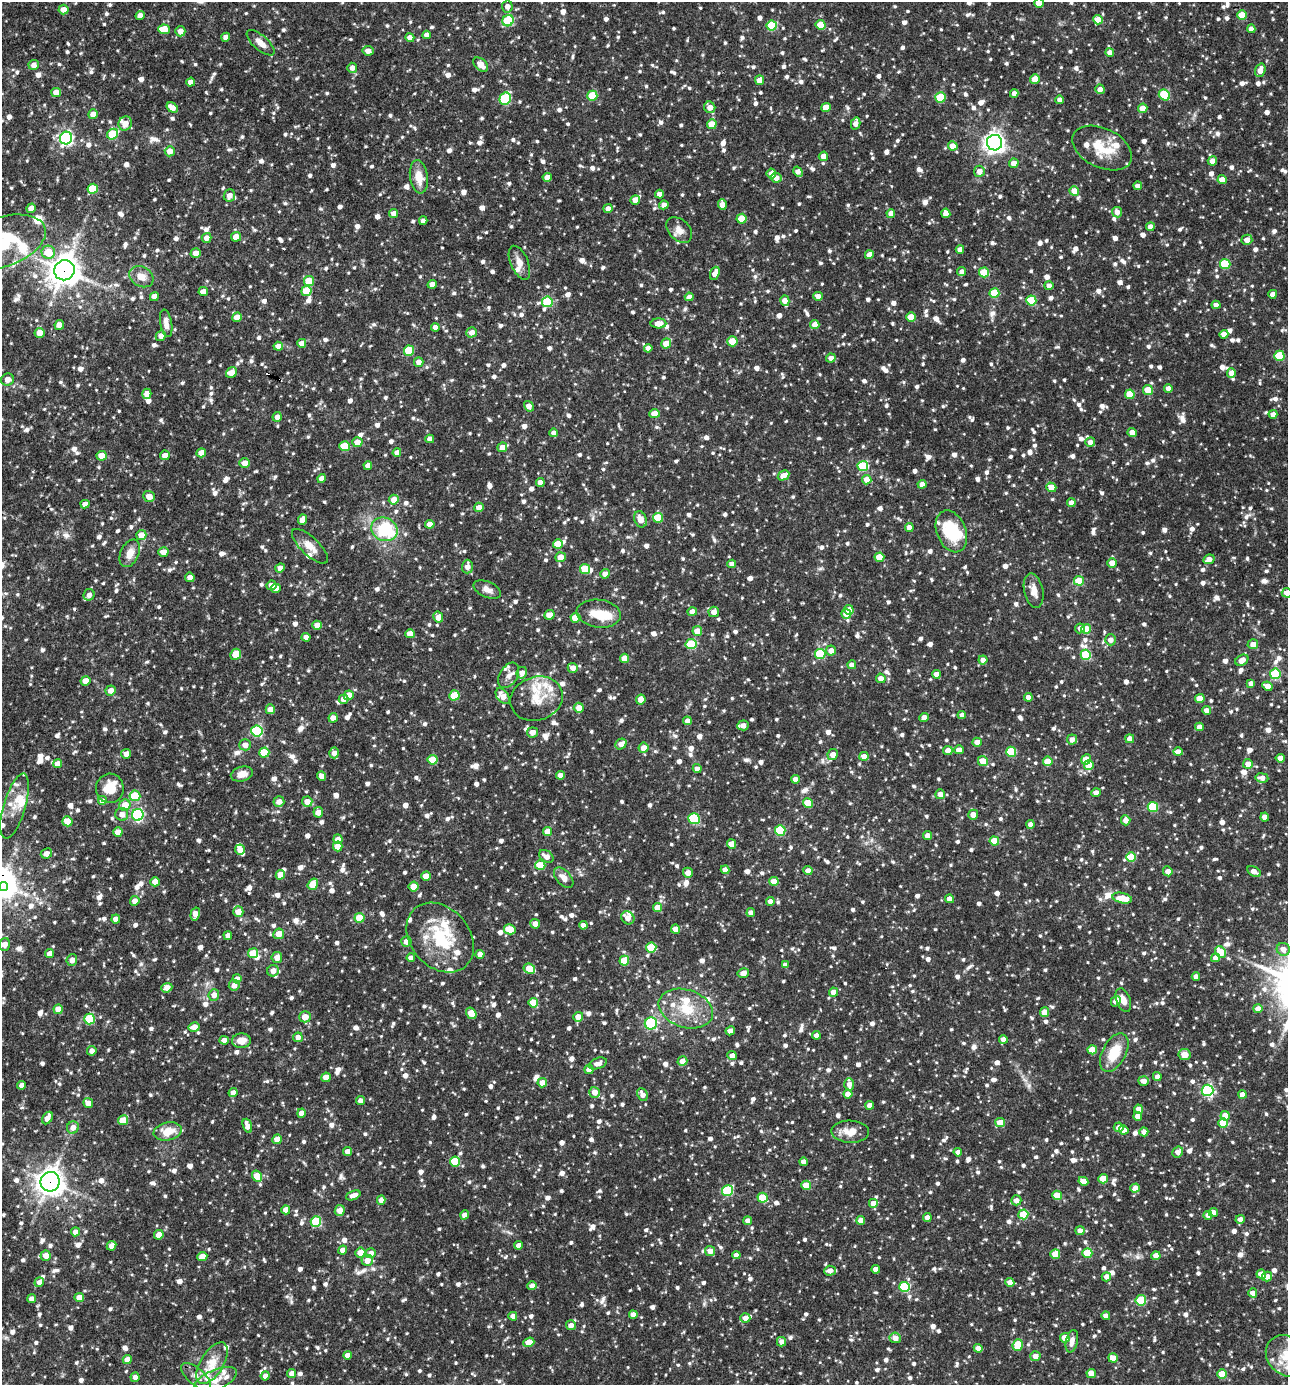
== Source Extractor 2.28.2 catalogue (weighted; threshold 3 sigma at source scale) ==
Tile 11 of 4 x 4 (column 3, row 3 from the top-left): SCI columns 2842-4127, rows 1385-2767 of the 5550 x 5536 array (HDU 1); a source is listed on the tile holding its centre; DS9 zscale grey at full resolution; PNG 1290 x 1387 px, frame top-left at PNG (2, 2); each listed source drawn as its Kron ellipse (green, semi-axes under 4 px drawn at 4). Shown black and unused: <1% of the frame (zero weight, under 3 of 4 exposures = <1% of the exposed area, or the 3 px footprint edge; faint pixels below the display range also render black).
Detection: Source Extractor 2.28.2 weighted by HDU 2 'WHT'; one run over the whole footprint, this tile lists its part. Background 0.0847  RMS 0.0039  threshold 0.0178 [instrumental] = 3 sigma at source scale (4.5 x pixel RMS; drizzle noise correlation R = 1.50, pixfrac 1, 0.05/0.05 arcsec/px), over >= 5 px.
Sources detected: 1915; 3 inside a brighter object's white glare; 3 cosmic-ray / hot-pixel residue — neither listed nor drawn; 59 inside a brighter listed object's ellipse — not listed separately; of the other 1850, all 500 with FLUX_AUTO >= 2.44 (the completeness limit of this list) listed and drawn (1350 fainter detections not listed), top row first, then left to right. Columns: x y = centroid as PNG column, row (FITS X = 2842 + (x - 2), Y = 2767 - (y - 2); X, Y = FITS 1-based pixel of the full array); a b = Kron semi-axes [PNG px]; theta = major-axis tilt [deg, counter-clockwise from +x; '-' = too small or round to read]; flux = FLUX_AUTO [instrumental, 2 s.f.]
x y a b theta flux
1039 3 5 4 - 7.2
507 6 6 5 - 2.9
64 9 5 5 - 2.8
140 15 5 4 - 2.7
1242 15 5 4 - 8.7
1098 20 5 4 - 4.4
508 21 6 5 - 22
821 25 5 5 - 9.5
772 26 5 5 - 19
164 29 6 5 - 6.9
1251 29 4 4 - 2.5
180 31 5 5 - 3.4
427 35 4 4 - 2.8
226 37 4 4 - 3
410 37 4 4 - 2.7
260 43 17 7 -42 3.3
368 51 5 5 - 2.5
1110 52 4 4 - 2.7
34 65 5 5 - 2.5
481 65 9 5 -43 4.1
352 68 5 5 - 2.4
1260 70 7 5 72 3.9
1035 79 5 5 - 4.6
760 80 5 4 - 4
191 82 5 4 - 2.8
1100 89 5 4 - 2.6
56 93 5 4 - 4.7
1014 94 4 4 - 2.6
1164 95 6 5 - 19
592 96 5 5 - 16
940 98 5 5 - 16
505 99 6 5 - 28
1060 100 4 4 - 2.9
172 107 6 4 -33 4.2
710 107 6 5 - 3.1
826 107 4 4 - 7.4
1143 108 5 4 - 3.9
93 114 5 5 - 3.9
856 123 6 4 75 3.2
125 124 7 6 - 3.8
712 124 5 5 - 7.1
113 134 6 5 - 14
66 138 6 6 - 88
994 143 8 7 - 230
953 146 4 4 - 5.5
1102 148 32 19 -26 13
170 151 5 5 - 3.8
823 156 5 4 - 2.9
1212 161 4 4 - 3.4
1014 163 5 4 - 3
979 171 5 5 - 3.1
798 172 5 4 - 2.9
771 173 5 4 - 2.5
419 177 17 9 -81 6.2
547 177 4 4 - 3.4
776 178 5 5 - 2.6
1222 180 4 4 - 4.4
1138 186 4 4 - 2.6
93 189 5 5 - 15
1074 191 5 5 - 6.3
659 194 4 4 - 2.5
229 195 6 5 - 3.1
635 200 5 4 - 3.5
664 205 5 4 - 2.5
722 205 5 4 - 3.8
31 208 5 4 - 3.4
608 209 4 4 - 2.8
1117 212 5 5 - 2.8
394 213 4 4 - 2.6
891 213 4 4 - 2.8
946 213 5 4 - 3.5
742 219 5 5 - 6.6
423 221 4 4 - 2.6
1150 227 4 4 - 2.6
679 230 15 10 -44 3.4
236 237 5 4 - 5.4
207 238 5 4 - 2.8
1247 240 5 5 - 3.6
2 242 46 24 19 32
960 249 4 4 - 2.5
48 252 7 6 - 8.4
196 253 5 4 - 3
869 255 4 4 - 3.4
519 263 18 9 -67 3.4
1225 264 5 5 - 19
64 270 10 10 - 590
962 272 4 4 - 2.7
984 272 5 5 - 11
715 273 7 4 70 3.5
141 277 12 10 -30 4.3
309 281 5 5 - 10
432 284 4 4 - 3.1
1049 285 4 4 - 2.5
306 291 5 5 - 12
203 292 4 4 - 3.7
994 293 5 5 - 15
1273 294 4 4 - 3.2
154 296 4 4 - 2.9
818 296 4 4 - 3.5
689 297 4 4 - 2.5
1031 300 5 5 - 19
785 301 5 4 - 3.9
547 302 5 5 - 22
1216 305 4 4 - 2.7
237 317 5 4 - 5
911 317 5 4 - 7.5
166 323 14 6 -80 3
658 323 8 5 1 4.6
59 325 5 4 - 3.5
815 325 4 4 - 3.4
435 327 4 4 - 2.7
472 332 5 5 - 2.8
39 333 5 5 - 4
1224 334 4 4 - 2.6
161 336 5 5 - 2.7
732 341 5 5 - 8
302 343 4 4 - 2.9
666 343 5 4 - 7.1
278 346 5 4 - 2.9
648 348 4 4 - 2.7
409 351 5 5 - 17
1279 356 5 5 - 16
831 358 5 4 - 2.7
419 362 5 4 - 2.7
231 372 6 5 - 5.8
1231 373 5 4 - 3.2
8 380 6 6 - 3.2
1168 388 4 4 - 2.8
1148 390 5 5 - 8.7
147 394 5 4 - 3.1
1130 394 5 4 - 9.5
529 406 6 4 -58 3.1
655 414 5 4 - 6.2
1273 414 4 4 - 2.8
277 417 5 4 - 2.5
1132 432 4 4 - 4.1
554 433 4 4 - 2.7
430 439 4 4 - 2.5
357 442 5 5 - 3.6
1090 442 5 5 - 2.9
344 446 5 5 - 12
502 447 5 4 - 3.3
397 452 4 4 - 2.7
201 453 5 4 - 4.1
165 455 5 5 - 2.7
102 456 5 5 - 6
245 463 5 5 - 3.7
368 466 4 4 - 2.7
863 466 5 5 - 21
784 475 6 4 30 4.1
322 478 4 4 - 2.5
867 480 4 4 - 4.6
540 482 4 4 - 2.6
922 484 4 4 - 2.7
1051 487 5 4 - 5.7
149 496 6 5 - 4.1
394 500 5 5 - 4.6
1071 503 4 4 - 2.7
85 504 4 4 - 2.6
479 507 5 4 - 3.4
658 518 5 5 - 13
640 519 8 6 -68 3.6
302 520 5 4 - 3.5
430 524 4 4 - 3.4
909 527 4 4 - 3.1
384 529 13 11 -24 27
951 531 22 14 -68 17
141 535 5 5 - 4.7
558 544 5 5 - 9.9
310 546 23 9 -44 4.8
163 552 5 5 - 3.2
130 553 14 9 66 4.7
560 557 5 5 - 4
879 557 5 4 - 8.1
1209 559 6 4 27 3.1
1112 563 5 5 - 4.4
732 564 4 4 - 2.7
467 567 7 5 87 2.9
280 568 5 4 - 2.7
585 569 5 5 - 12
605 574 4 4 - 3.1
190 577 5 4 - 2.8
1079 581 5 4 - 9
271 585 5 5 - 3.3
276 588 5 4 - 2.9
487 589 14 8 -24 2.9
1034 591 17 9 -78 4.5
1287 593 5 5 - 3.9
89 595 6 5 - 2.5
849 610 5 4 - 6.5
692 612 4 4 - 2.8
714 612 5 5 - 2.8
599 614 22 14 -7 9.1
846 614 5 5 - 3.6
549 615 5 4 - 5
438 617 6 4 -60 3.6
575 618 5 5 - 9.4
317 625 5 4 - 3.9
1080 628 5 5 - 2.5
1086 629 5 4 - 7.8
697 631 5 5 - 5
410 634 4 4 - 4.3
306 637 4 4 - 2.9
1111 640 5 5 - 2.6
691 644 5 5 - 23
1253 644 5 5 - 2.8
831 650 5 5 - 3
236 654 6 5 - 8.6
820 654 5 5 - 21
1086 655 5 5 - 20
624 658 5 4 - 6.4
983 660 4 4 - 2.6
1242 660 7 5 33 3.4
852 665 4 4 - 3.1
573 668 5 5 - 2.8
522 673 6 5 - 2.6
936 674 4 4 - 3.1
1275 674 5 5 - 22
509 675 14 9 59 2.6
881 678 5 4 - 2.8
86 681 5 4 - 5.1
1251 683 4 4 - 2.7
1267 686 5 4 - 3.1
111 690 5 5 - 3
349 695 5 5 - 6.7
454 695 5 5 - 17
503 696 9 5 -51 4.1
1028 697 4 4 - 2.8
1200 698 5 4 - 6.4
343 699 5 4 - 2.4
536 699 27 22 18 10
641 700 5 4 - 3.7
579 708 5 5 - 4.6
270 709 5 4 - 4.2
1206 710 4 4 - 2.6
962 715 4 4 - 2.6
924 717 5 4 - 3.1
333 718 4 4 - 4
687 721 4 4 - 2.9
743 725 6 5 - 3
1199 727 4 4 - 3.3
257 731 5 5 - 42
532 732 5 5 - 3
1072 739 5 5 - 2.7
1130 739 4 4 - 3
977 742 4 4 - 3.3
621 744 6 5 - 3.2
245 745 6 5 - 3
644 748 5 5 - 3.7
959 750 4 4 - 3.5
948 751 4 4 - 4.7
264 752 5 5 - 14
1011 752 5 5 - 19
1178 752 4 4 - 2.9
334 753 5 5 - 2.5
126 754 5 5 - 3
833 755 5 5 - 3.9
864 756 4 4 - 3.8
1280 758 4 4 - 2.8
1086 759 5 4 - 5.9
433 760 5 5 - 11
983 761 5 5 - 5.7
1048 761 5 4 - 8.8
58 764 4 4 - 3.2
1248 764 5 5 - 3.7
1089 765 5 5 - 7.4
697 769 4 4 - 2.6
242 774 11 7 13 3.6
560 775 4 4 - 2.7
322 776 5 4 - 3.1
1262 778 6 4 -8 2.7
795 779 4 4 - 2.8
110 788 15 14 - 7.8
1096 793 4 4 - 2.7
940 794 5 5 - 3
135 796 5 5 - 14
102 801 5 5 - 2.9
307 801 5 5 - 4
279 802 5 5 - 2.9
808 803 5 5 - 9.8
125 805 6 5 - 6.3
15 806 34 11 74 7.1
1153 807 5 5 - 21
318 812 5 5 - 3.5
122 814 6 6 - 2.6
138 815 6 5 - 55
973 815 5 5 - 3.3
1265 817 4 4 - 3.7
694 819 6 5 - 27
1126 820 5 4 - 2.7
67 821 5 5 - 7.6
1030 824 4 4 - 2.6
780 831 5 5 - 24
118 832 5 4 - 4.5
548 832 4 4 - 4.6
927 835 4 4 - 3
338 839 5 4 - 2.9
994 841 5 4 - 11
731 844 5 4 - 4.9
338 846 5 5 - 6.3
240 850 5 5 - 3
46 853 6 4 27 2.9
546 856 8 5 -33 3.3
1131 857 5 5 - 14
540 865 5 5 - 12
725 870 4 4 - 2.8
808 871 4 4 - 2.7
1168 871 5 4 - 2.8
1254 872 7 4 -31 3.4
688 873 5 5 - 3.1
280 875 5 4 - 5.1
426 876 5 4 - 5.9
564 878 12 7 -48 3.1
774 881 5 4 - 5.2
155 882 5 4 - 5
313 884 6 4 55 7.7
3 887 4 4 - 210
414 887 5 5 - 7.3
1122 898 10 5 -13 7.7
949 899 4 4 - 3.1
135 901 5 4 - 3.2
770 901 4 4 - 2.5
657 908 4 4 - 6.1
238 912 5 5 - 4.8
751 913 4 4 - 2.6
195 914 6 4 76 4.2
359 918 5 5 - 11
628 918 7 6 - 3.6
116 919 4 4 - 2.8
535 924 5 5 - 2.8
583 925 4 4 - 2.6
510 929 6 5 - 7.4
675 929 4 4 - 4.2
279 934 5 5 - 5.2
228 935 4 4 - 2.5
440 938 38 29 -48 24
406 942 5 5 - 2.9
5 944 6 5 - 3.5
651 948 5 5 - 14
1283 949 6 6 - 3.4
1221 952 6 5 - 10
253 953 5 5 - 10
50 954 4 4 - 2.8
480 954 4 4 - 3.8
277 958 5 5 - 3.8
411 958 4 4 - 2.8
1216 958 4 4 - 3.1
72 960 6 5 - 2.7
624 961 5 5 - 14
785 965 4 4 - 2.7
529 969 6 4 -28 9.2
273 971 6 5 - 3.7
743 973 6 4 13 2.8
1196 977 4 4 - 2.6
237 979 4 4 - 2.8
234 985 5 5 - 2.9
167 988 5 4 - 3.9
833 992 4 4 - 4
214 995 6 5 - 3.3
1123 1000 12 7 -70 3.4
1116 1001 5 4 - 3.2
533 1003 5 5 - 10
58 1009 5 4 - 5.6
686 1009 28 19 -18 14
1258 1009 4 4 - 3.3
1045 1012 5 4 - 5
471 1013 6 5 - 5.2
305 1017 6 5 - 4.2
578 1017 5 5 - 4.2
89 1019 5 5 - 22
651 1023 6 6 - 30
194 1027 5 4 - 3.3
730 1031 5 4 - 2.9
816 1035 4 4 - 2.9
298 1037 5 5 - 3
1003 1039 4 4 - 2.6
224 1040 4 4 - 2.5
241 1041 9 7 3 4.8
1092 1050 4 4 - 6.6
92 1051 5 4 - 2.5
1114 1053 21 11 62 11
1184 1054 6 5 - 4.1
732 1056 5 4 - 3.4
682 1061 5 5 - 3.2
598 1063 9 5 19 2.5
589 1070 4 4 - 3.8
326 1077 5 4 - 5.4
1157 1077 4 4 - 2.6
1144 1081 5 4 - 3.1
542 1083 5 4 - 3.7
849 1084 6 5 - 2.9
22 1085 4 4 - 2.6
1208 1090 6 5 - 55
595 1092 5 5 - 4.3
233 1093 4 4 - 2.7
848 1094 4 4 - 3.8
1242 1094 4 4 - 3.3
642 1095 6 5 - 2.8
361 1101 4 4 - 3.2
88 1103 5 4 - 4.1
870 1105 4 4 - 3.5
1139 1109 4 4 - 3.2
301 1113 4 4 - 3.1
1138 1116 4 4 - 2.7
1225 1116 5 4 - 4.8
47 1118 7 4 59 3.3
123 1120 5 4 - 7.3
1000 1122 5 4 - 6
1223 1123 5 5 - 9.3
247 1126 7 4 -72 3.1
73 1127 6 6 - 2.8
1119 1127 5 4 - 2.8
1124 1130 4 4 - 2.8
168 1131 14 9 11 7.9
850 1132 19 11 -2 5.7
1144 1132 4 4 - 2.5
277 1139 5 4 - 6.3
347 1151 4 4 - 3.1
958 1152 4 4 - 2.9
1178 1152 6 5 - 2.5
455 1161 5 5 - 15
803 1162 4 4 - 2.6
257 1176 6 5 - 8.3
1103 1179 4 4 - 6.7
1083 1181 5 4 - 3.7
50 1182 10 9 - 410
806 1185 5 4 - 7.8
1135 1188 4 4 - 3.3
728 1190 5 5 - 26
353 1195 7 4 22 3.4
1057 1195 5 4 - 8
762 1198 5 5 - 12
381 1200 4 4 - 2.8
1016 1200 5 5 - 2.5
873 1203 5 5 - 4.1
286 1210 4 4 - 3.5
340 1210 6 5 - 3.4
1213 1212 5 4 - 2.8
1023 1214 5 5 - 13
465 1215 4 4 - 3
1208 1215 4 4 - 2.6
927 1218 4 4 - 3
1240 1219 4 4 - 2.9
861 1220 4 4 - 3.8
316 1221 5 5 - 24
748 1221 4 4 - 2.4
1080 1231 4 4 - 2.6
75 1232 4 4 - 2.6
159 1235 5 4 - 4.2
518 1245 4 4 - 2.7
112 1246 5 4 - 3
343 1250 4 4 - 3.4
710 1251 5 5 - 3.7
360 1253 5 5 - 4.6
371 1253 5 5 - 2.7
1087 1253 5 5 - 15
1055 1254 5 4 - 7.7
736 1255 4 4 - 2.6
46 1256 5 5 - 3.6
202 1256 5 4 - 4.6
1156 1256 4 4 - 4.7
367 1260 5 5 - 3.7
876 1269 4 4 - 2.9
830 1271 5 5 - 3.2
1261 1274 5 4 - 5.9
1106 1277 4 4 - 2.5
1267 1277 5 5 - 3
39 1282 5 4 - 2.7
1010 1282 4 4 - 3
532 1286 4 4 - 2.8
905 1287 5 5 - 26
1253 1293 4 4 - 4
79 1297 5 4 - 4.4
31 1299 4 4 - 2.7
1141 1300 5 5 - 18
633 1315 4 4 - 2.7
513 1316 4 4 - 2.8
1106 1316 4 4 - 2.6
745 1318 5 5 - 2.5
571 1325 5 5 - 2.8
895 1338 5 5 - 3.4
1065 1338 5 4 - 5.3
1072 1341 11 6 77 2.6
529 1342 6 4 19 5.1
781 1342 5 4 - 2.9
1018 1345 6 5 - 13
978 1348 4 4 - 3.3
347 1355 4 4 - 2.7
1035 1356 5 5 - 3.2
1287 1356 23 19 -42 12
1113 1358 5 4 - 6.3
127 1360 4 4 - 3.7
212 1363 23 11 58 9.4
292 1373 4 4 - 2.9
1091 1373 5 4 - 4.3
1222 1374 5 5 - 11
196 1376 18 8 -41 3.7
265 1376 4 4 - 3.1
135 1377 5 4 - 2.5
215 1380 23 10 25 5.2
Overlapping masked pixels (flux is a lower limit): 2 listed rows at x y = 64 270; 50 1182
Isophote crosses this tile's border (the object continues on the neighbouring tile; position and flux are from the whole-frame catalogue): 4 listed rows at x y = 1039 3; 2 242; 1287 593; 1287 1356